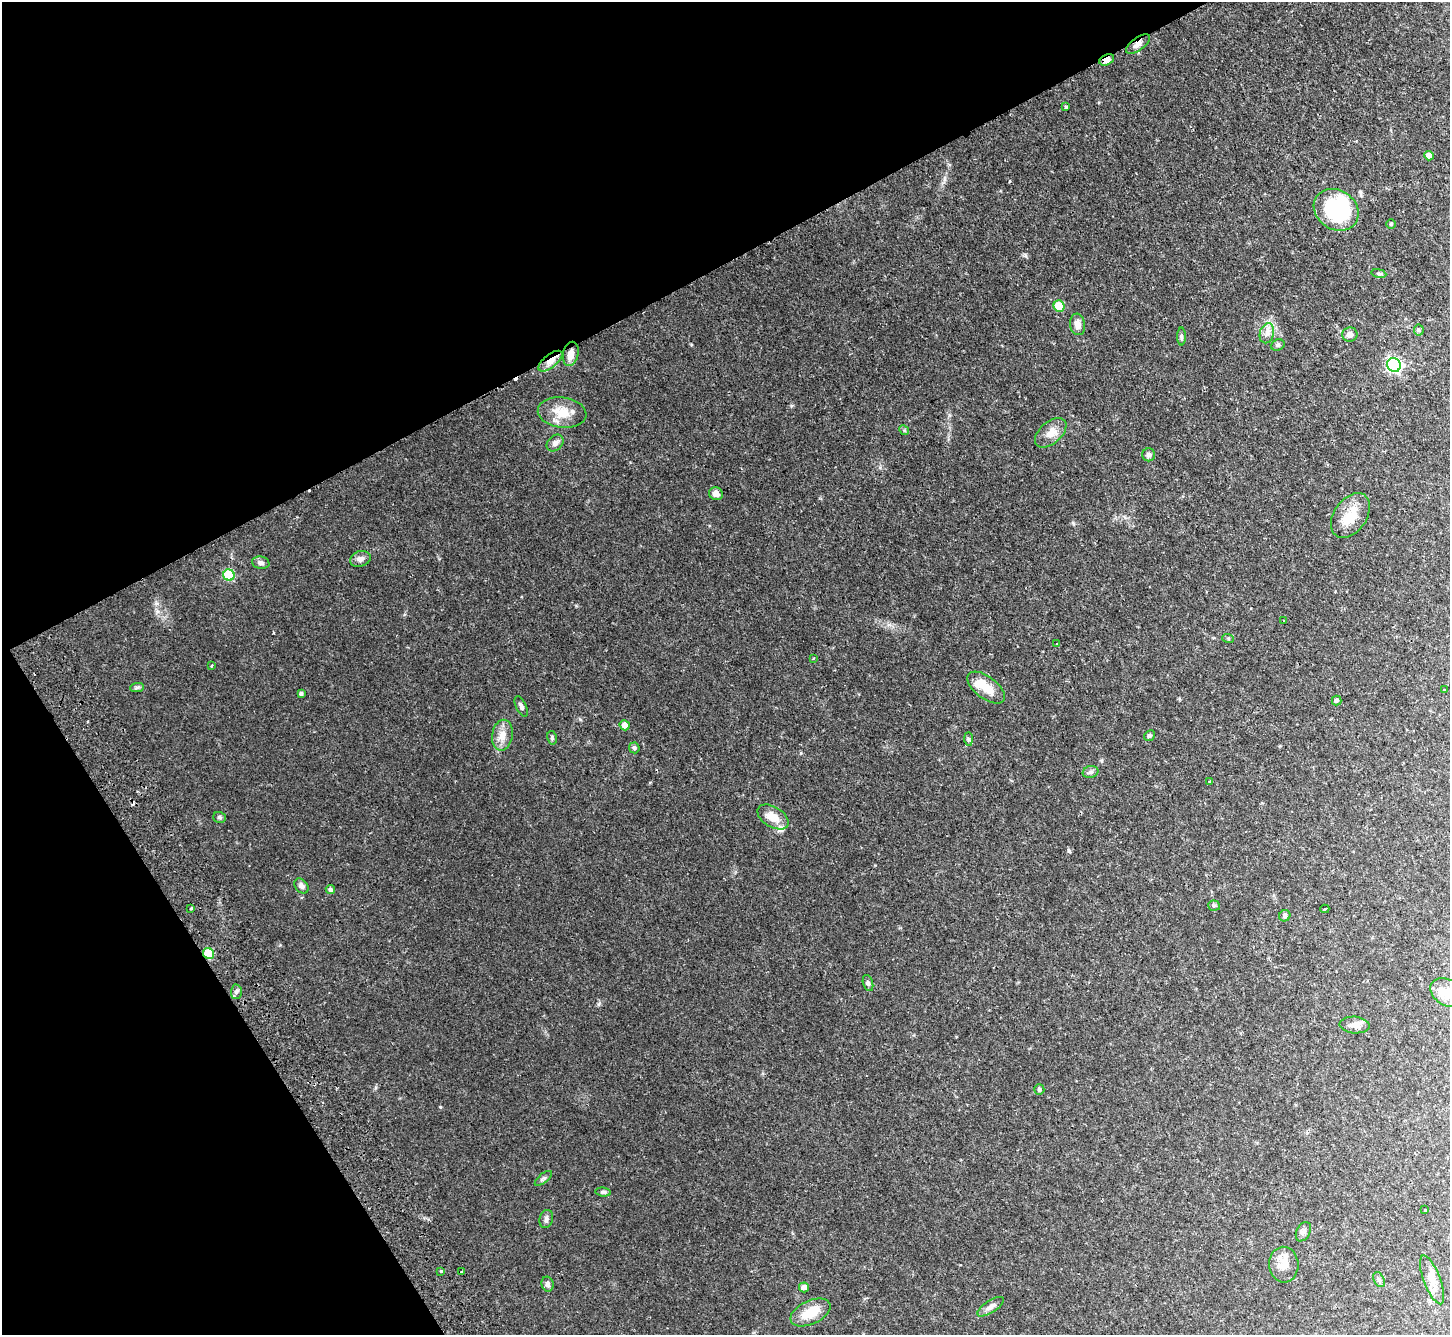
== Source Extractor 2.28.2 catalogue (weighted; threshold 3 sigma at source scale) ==
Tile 5 of 4 x 4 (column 1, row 2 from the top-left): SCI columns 52-1499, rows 2991-4323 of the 5893 x 5846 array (HDU 1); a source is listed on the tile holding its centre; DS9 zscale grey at full resolution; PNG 1452 x 1337 px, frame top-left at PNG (2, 2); each listed source drawn as its Kron ellipse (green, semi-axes under 4 px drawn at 4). Shown black and unused: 28% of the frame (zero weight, under 2 of 3 exposures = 3% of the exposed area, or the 3 px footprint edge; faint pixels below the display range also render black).
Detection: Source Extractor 2.28.2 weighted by HDU 2 'WHT'; one run over the whole footprint, this tile lists its part. Background 0.0814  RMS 0.0064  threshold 0.029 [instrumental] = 3 sigma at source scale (4.5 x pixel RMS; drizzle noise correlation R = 1.50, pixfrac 1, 0.05/0.05 arcsec/px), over >= 5 px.
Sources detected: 79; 1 inside a brighter object's white glare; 3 cosmic-ray / hot-pixel residue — neither listed nor drawn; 1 inside a brighter listed object's ellipse — not listed separately; the other 74 listed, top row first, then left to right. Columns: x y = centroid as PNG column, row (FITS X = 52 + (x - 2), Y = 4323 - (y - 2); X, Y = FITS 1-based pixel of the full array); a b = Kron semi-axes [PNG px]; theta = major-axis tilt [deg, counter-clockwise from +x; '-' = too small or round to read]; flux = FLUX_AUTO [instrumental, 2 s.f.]
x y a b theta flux
1138 44 14 6 35 3.8
1107 60 8 5 27 3.6
1066 107 3 3 - 1.6
1429 156 5 4 - 4.3
1336 210 23 19 -34 64
1391 224 4 4 - 0.76
1379 273 7 4 -9 1
1059 306 6 5 - 16
1078 324 11 7 -82 3.8
1419 330 5 5 - 0.99
1267 333 10 7 75 3
1350 335 8 7 - 3.3
1181 336 9 4 -90 1.1
1278 345 7 5 21 1.2
571 354 12 7 77 5.2
550 361 14 6 38 5.2
1394 365 7 6 - 140
562 413 24 15 -7 12
904 430 5 4 - 0.76
1051 433 18 10 41 6.3
555 443 9 7 44 2.5
1149 455 6 6 - 1.8
716 494 7 6 - 3.6
1350 515 25 16 56 13
360 559 10 7 19 2.9
261 563 9 6 -10 2
229 575 6 5 - 36
1284 620 3 2 - 0.85
1228 638 6 4 -20 0.67
1057 644 3 3 - 0.84
814 658 3 2 - 0.45
212 665 4 2 - 0.54
137 688 7 4 1 1.1
986 688 22 11 -37 11
1445 690 3 2 - 0.48
301 694 4 3 - 1.3
1337 700 5 4 - 1.5
521 707 11 5 -64 1.7
625 725 5 5 - 3.8
502 735 15 10 80 6.3
1149 736 6 5 - 1.2
552 738 7 5 -77 0.98
968 739 7 4 -89 0.91
634 748 5 5 - 1.1
1090 772 8 6 15 1.5
1210 782 3 3 - 1.2
220 817 6 5 - 1.1
773 817 17 10 -31 8.2
301 886 8 6 -49 2.2
330 890 5 4 - 1.4
1214 906 6 5 - 0.98
191 908 3 2 - 0.88
1325 909 4 2 - 1
1285 916 6 5 - 1.5
209 953 5 5 - 26
868 983 8 5 -74 1.3
236 992 7 5 87 1.6
1447 993 18 13 -31 9
1355 1025 15 8 -4 4.1
1039 1090 5 5 - 1.2
543 1178 10 4 39 1.3
603 1192 8 4 -6 1.3
1425 1210 3 2 - 0.5
546 1219 9 6 74 2
1303 1232 10 6 63 2
1284 1265 18 14 -86 7.5
441 1271 3 2 - 0.87
462 1272 3 3 - 1.5
1379 1280 8 5 -62 1.4
1432 1280 26 8 -69 6.4
548 1284 7 6 - 2
804 1287 5 5 - 3.3
991 1307 15 6 33 2.9
810 1312 21 11 25 13
Overlapping masked pixels (flux is a lower limit): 5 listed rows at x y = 1138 44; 1107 60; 571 354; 550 361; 209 953
Isophote crosses this tile's border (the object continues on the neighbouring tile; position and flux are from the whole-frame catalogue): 1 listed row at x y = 1447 993
Unlisted compact peaks at least as high as the median listed source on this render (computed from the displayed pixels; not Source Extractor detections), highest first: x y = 440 1107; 1069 851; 1026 256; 598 1004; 580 719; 157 611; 156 603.